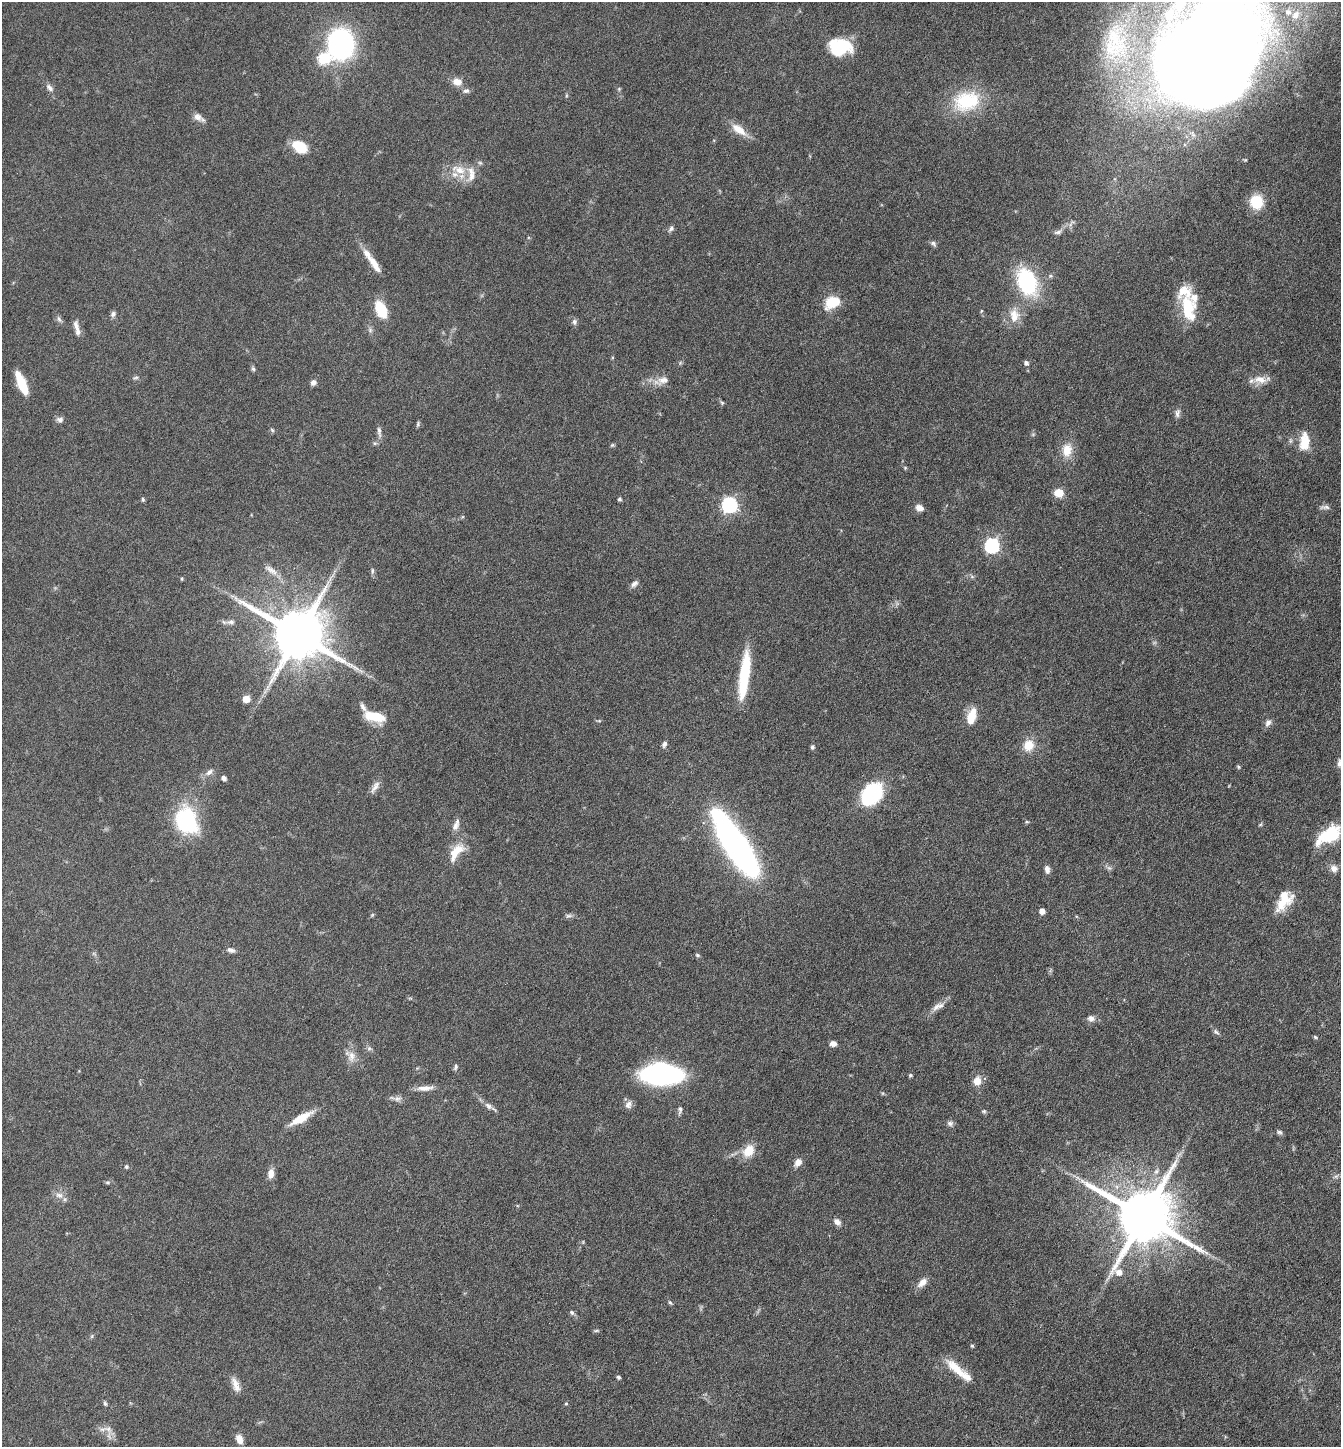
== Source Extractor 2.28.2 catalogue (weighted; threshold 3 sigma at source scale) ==
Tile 6 of 4 x 4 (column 2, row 2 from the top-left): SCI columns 1489-2827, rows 2891-4335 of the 5791 x 5781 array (HDU 1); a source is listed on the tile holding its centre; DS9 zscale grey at full resolution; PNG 1343 x 1449 px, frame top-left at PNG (2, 2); no overlay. Nothing masked; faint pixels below the display range render black.
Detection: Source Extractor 2.28.2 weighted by HDU 2 'WHT'; one run over the whole footprint, this tile lists its part. Background 0.0767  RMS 0.0031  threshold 0.0126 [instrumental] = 3 sigma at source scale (4.09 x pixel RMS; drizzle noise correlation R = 1.36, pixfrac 0.8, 0.05/0.05 arcsec/px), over >= 5 px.
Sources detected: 148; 1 too faint to see at this stretch — not listed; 9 inside a brighter listed object's ellipse — not listed separately; the other 138 listed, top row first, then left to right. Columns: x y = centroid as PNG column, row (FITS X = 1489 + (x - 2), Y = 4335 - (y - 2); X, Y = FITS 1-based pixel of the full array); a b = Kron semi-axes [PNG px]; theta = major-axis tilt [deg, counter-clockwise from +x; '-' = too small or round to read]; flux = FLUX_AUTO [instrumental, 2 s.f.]
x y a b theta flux
1296 15 15 11 51 4.4
1116 43 73 42 85 49
341 44 21 17 -90 71
840 47 23 16 -2 14
1208 52 100 72 53 820
323 59 6 6 - 22
457 82 12 8 -11 2.7
50 88 11 7 -48 1.3
619 89 6 4 -47 0.37
466 91 10 6 7 0.95
967 101 36 25 15 16
198 117 13 9 -33 1.7
739 129 24 10 -35 4.1
300 146 18 12 -33 6.7
480 163 6 4 -19 0.44
460 170 19 12 -15 4.9
1256 202 11 10 - 11
671 228 8 6 57 0.81
1058 232 11 5 13 0.9
933 244 9 6 -49 0.74
374 264 28 8 -55 3.8
1027 282 25 16 -68 29
832 302 17 12 29 7.3
1187 307 29 16 -82 11
381 310 19 11 -65 8.2
981 311 5 3 - 0.3
113 314 8 6 55 0.81
1014 315 21 13 -88 4.4
59 319 10 5 -65 0.77
574 322 8 6 -84 0.86
76 326 16 7 -76 2
370 330 7 5 -48 0.7
1026 363 5 4 - 1.1
253 369 6 5 - 0.56
136 378 8 4 9 0.5
663 380 19 10 14 2.9
1260 380 19 10 -4 3.4
313 383 7 6 - 1.1
22 384 21 7 -68 9.7
722 403 6 4 -53 0.43
1177 413 12 6 79 1.1
60 419 9 7 16 1.1
418 424 9 3 79 0.44
272 430 6 5 - 0.44
379 431 16 5 -82 1.1
1304 442 20 10 87 6.2
375 443 6 5 - 0.49
612 445 6 5 - 0.4
1067 450 18 13 81 4.5
905 468 5 5 - 0.33
1059 493 11 9 -14 3.4
143 499 6 4 -88 0.42
619 499 4 4 - 0.61
729 505 7 6 - 69
1325 507 14 5 0 0.98
919 508 8 6 -19 2.1
992 546 7 6 - 55
271 570 22 7 -33 2.3
372 571 8 4 90 0.61
972 576 7 4 -1 0.56
182 579 5 3 - 0.28
634 584 10 6 44 1.1
231 622 12 7 4 1.4
298 634 15 13 -29 2100
744 675 49 9 83 18
246 699 5 5 - 5.7
375 716 21 9 -13 9.3
971 717 21 10 74 4.8
599 721 6 4 18 0.33
1268 723 11 7 58 1.2
664 744 9 6 61 0.81
1028 745 14 13 - 4.3
812 747 6 5 - 0.57
1340 763 12 8 87 1.4
1238 767 5 4 - 0.38
209 772 11 6 37 1.3
224 778 6 5 - 0.95
375 787 19 6 57 1.7
872 794 17 12 47 37
187 820 25 19 -71 29
1027 822 6 4 -18 0.34
1260 824 5 4 - 0.37
455 826 12 8 66 1.7
1329 835 26 13 35 15
735 845 64 17 -58 120
457 850 21 13 30 4.8
1109 868 7 5 -42 0.68
1334 868 10 9 - 1.7
1047 869 9 6 -77 1.3
1284 900 26 14 60 7.3
1042 911 5 5 - 1.9
372 915 6 4 46 0.35
569 916 10 5 8 0.77
231 950 10 6 -16 1
697 955 6 4 -18 0.44
936 1007 15 8 43 2
1091 1018 10 9 - 1.3
1216 1032 10 4 -39 0.69
1315 1037 6 4 -46 0.38
833 1044 7 6 - 1.3
369 1048 6 6 - 0.63
351 1056 16 10 84 2.6
456 1067 9 4 75 0.59
661 1074 29 14 -1 83
910 1075 5 4 - 0.42
977 1081 9 8 - 3
425 1088 23 6 4 2.5
397 1099 11 7 13 1.2
628 1105 11 9 59 1.4
488 1106 11 7 -39 1.4
680 1109 9 5 -90 0.83
984 1111 6 6 - 0.5
301 1118 28 8 30 5.7
950 1123 9 7 -16 0.88
1279 1132 8 5 -3 0.62
748 1151 14 10 48 5.5
798 1162 11 8 55 1.7
126 1167 6 5 - 0.42
271 1173 12 8 78 2.1
1336 1176 7 4 18 0.59
1077 1177 7 4 -19 0.69
107 1182 7 5 1 0.49
59 1195 12 8 -18 1.8
1143 1216 17 16 - 2500
837 1222 10 7 -44 1.5
922 1282 14 8 45 2.3
670 1302 7 4 -60 0.48
572 1313 7 5 -56 0.64
596 1331 7 4 -7 0.4
92 1336 6 4 72 0.38
972 1346 5 4 - 0.35
956 1369 36 10 -41 6.2
618 1377 4 4 - 0.61
235 1385 20 8 -70 2.3
105 1403 6 4 -62 0.49
566 1403 4 4 - 0.34
108 1429 11 8 -27 1.9
239 1439 12 8 -69 2.1
Isophote crosses this tile's border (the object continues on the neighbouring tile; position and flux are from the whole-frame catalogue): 2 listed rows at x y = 1208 52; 1340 763